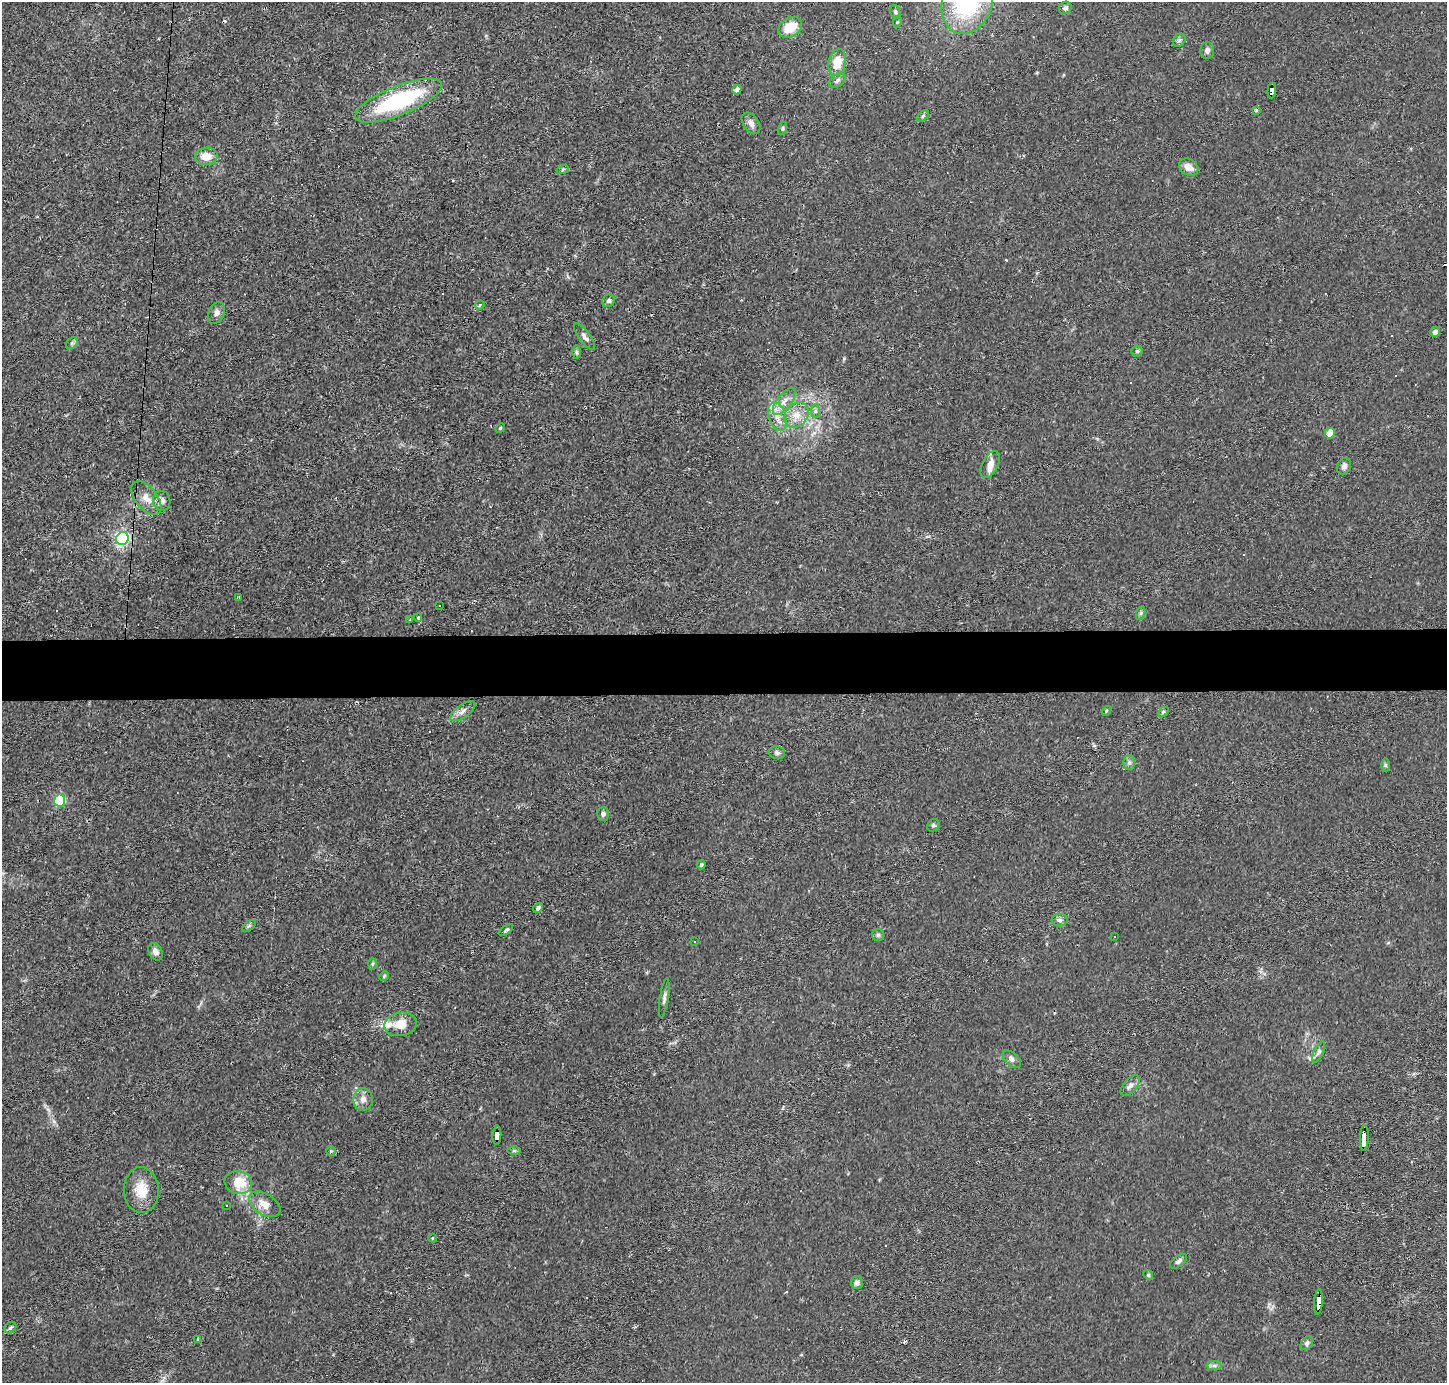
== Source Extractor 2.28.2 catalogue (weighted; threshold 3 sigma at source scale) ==
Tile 5 of 3 x 3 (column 2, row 2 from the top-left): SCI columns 1445-2889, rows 1479-2859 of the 4333 x 4358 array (HDU 1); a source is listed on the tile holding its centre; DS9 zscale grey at full resolution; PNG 1449 x 1385 px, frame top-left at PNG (2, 2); each listed source drawn as its Kron ellipse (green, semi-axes under 4 px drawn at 4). Shown black and unused: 4% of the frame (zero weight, under 2 of 3 exposures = <1% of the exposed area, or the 3 px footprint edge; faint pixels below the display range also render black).
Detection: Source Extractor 2.28.2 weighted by HDU 2 'WHT'; one run over the whole footprint, this tile lists its part. Background 0.0293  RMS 0.0046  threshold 0.0207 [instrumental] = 3 sigma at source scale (4.5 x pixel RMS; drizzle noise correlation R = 1.50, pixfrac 1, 0.05/0.05 arcsec/px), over >= 5 px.
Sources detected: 101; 13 cosmic-ray / hot-pixel residue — neither listed nor drawn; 2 inside a brighter listed object's ellipse — not listed separately; the other 86 listed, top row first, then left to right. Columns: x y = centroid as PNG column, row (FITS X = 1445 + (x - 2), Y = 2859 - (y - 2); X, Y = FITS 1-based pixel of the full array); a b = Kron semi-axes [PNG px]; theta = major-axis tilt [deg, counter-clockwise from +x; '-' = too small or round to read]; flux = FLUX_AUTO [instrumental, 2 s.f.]
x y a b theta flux
967 2 32 25 70 54
1065 8 6 6 - 1.3
895 12 7 5 -71 0.75
897 22 5 3 - 0.44
790 27 13 9 33 9.6
1179 40 7 5 46 1
1207 50 8 7 - 1.5
837 62 13 8 78 8.6
837 80 9 6 41 1.4
737 90 5 4 - 2.2
1272 90 8 4 86 46
399 100 46 14 22 49
1256 110 4 3 - 0.43
923 116 7 4 46 0.82
751 123 12 7 -54 2.3
782 128 7 4 70 0.68
206 156 11 8 8 5.4
1189 167 10 8 -33 4
563 169 6 4 20 0.57
609 301 7 6 - 1.2
480 305 5 4 - 0.46
216 313 11 7 66 2
1435 332 5 5 - 2.1
585 337 16 6 -53 1.8
72 343 6 5 - 0.88
1137 351 5 5 - 0.76
576 352 7 4 -89 0.79
784 401 16 7 53 3.8
815 411 7 4 90 0.93
796 415 14 11 50 5.5
777 416 15 8 -72 4.9
500 428 5 4 - 0.46
1330 433 5 5 - 6.6
990 465 15 8 63 4.4
1344 466 9 6 63 1.6
146 498 20 10 -51 5
162 501 10 9 - 2.8
122 539 7 6 - 110
239 598 4 2 - 0.43
439 605 3 3 - 1.7
1141 613 7 4 71 0.75
418 618 4 3 - 0.84
410 619 3 3 - 0.38
463 711 15 6 36 2.5
1106 711 5 4 - 0.48
1163 712 6 4 44 0.6
777 753 8 6 -13 1.2
1129 763 7 6 - 1.3
1385 765 6 4 -89 0.77
60 801 6 5 - 38
603 814 7 6 - 1.2
933 825 7 5 46 0.82
701 865 4 4 - 0.92
538 908 6 4 47 0.92
1060 920 8 6 0 1.5
249 926 8 4 37 0.84
506 930 8 4 40 0.88
878 935 6 6 - 0.96
1114 937 3 2 - 0.47
695 942 3 2 - 0.54
155 952 9 6 -63 2.7
372 964 6 4 88 0.65
384 976 5 4 - 0.58
664 998 20 4 81 1.7
401 1024 16 11 10 7.1
1319 1052 11 5 64 1.3
1012 1059 11 6 -43 1.8
1130 1086 12 6 50 1.9
363 1099 11 9 -88 3
497 1135 10 4 86 170
1364 1138 13 3 88 150
331 1151 4 4 - 0.56
514 1151 6 4 -1 0.75
238 1183 14 11 -16 11
141 1190 23 17 -89 9.2
265 1204 17 10 -33 5.2
227 1205 3 3 - 0.51
432 1238 4 3 - 0.34
1178 1261 10 5 38 1.4
1148 1275 5 4 - 0.6
857 1283 6 6 - 1.4
1318 1302 13 4 85 120
10 1328 6 5 - 0.83
198 1339 4 3 - 1.4
1307 1343 8 5 55 1.2
1214 1366 7 4 -1 1.1
Overlapping masked pixels (flux is a lower limit): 4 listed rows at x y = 1272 90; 497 1135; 1364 1138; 1318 1302
Isophote crosses this tile's border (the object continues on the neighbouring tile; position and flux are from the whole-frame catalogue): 1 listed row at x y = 967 2